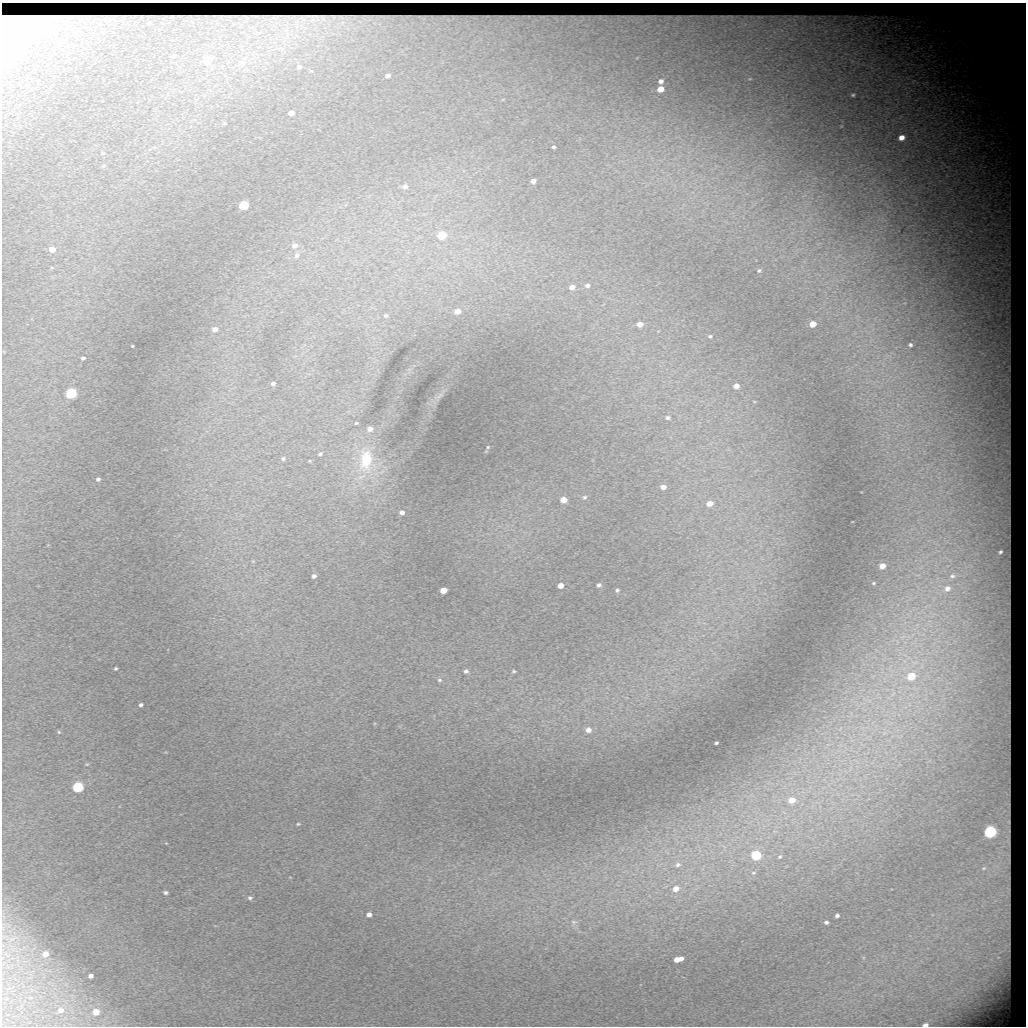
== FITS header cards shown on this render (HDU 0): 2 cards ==
NAXIS1  =                 1024 / length of data axis 1
NAXIS2  =                 1024 / length of data axis 2

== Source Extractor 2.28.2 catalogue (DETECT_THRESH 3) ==
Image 1024 x 1024 px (HDU 0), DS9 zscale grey, 1 PNG px = 1 image px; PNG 1028 x 1028 px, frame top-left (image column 1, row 1024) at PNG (2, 3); no overlay
Background 6660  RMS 22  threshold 65.2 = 3 sigma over >= 5 px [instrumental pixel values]
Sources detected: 102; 1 with non-positive FLUX_AUTO (blend fragments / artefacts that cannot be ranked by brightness) is not listed; the other 101 listed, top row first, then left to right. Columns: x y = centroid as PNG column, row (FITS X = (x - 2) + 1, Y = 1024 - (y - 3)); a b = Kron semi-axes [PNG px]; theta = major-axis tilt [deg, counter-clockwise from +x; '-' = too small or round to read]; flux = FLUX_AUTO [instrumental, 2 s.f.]
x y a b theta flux
149 23 3 2 - 1400
173 56 5 4 - 2900
207 60 5 5 - 50000
241 63 7 6 - 5300
299 67 5 5 - 3000
311 71 5 3 - 1300
388 76 5 4 - 5700
750 79 5 3 - 1400
661 81 5 4 - 6700
660 89 5 5 - 19000
853 95 4 3 - 2400
291 113 5 4 - 9300
224 123 4 3 - 1400
901 137 5 4 - 15000
554 147 3 3 - 2300
103 153 4 3 - 1800
103 166 5 3 - 1500
533 181 5 4 - 7700
405 186 6 5 - 5700
244 205 5 5 - 100000
442 235 6 5 - 74000
294 246 7 6 - 7500
52 249 5 5 - 13000
297 255 7 6 - 5200
52 268 5 3 - 1300
759 270 5 5 - 2400
587 285 7 6 - 5000
572 287 6 5 - 10000
457 311 6 5 - 13000
385 315 5 5 - 2100
640 324 6 5 - 11000
813 324 5 5 - 21000
215 329 5 4 - 8500
710 336 6 5 - 2600
910 345 4 3 - 2900
132 346 3 2 - 1400
83 358 4 3 - 3100
273 383 4 3 - 3800
736 386 5 4 - 9900
71 393 6 5 - 180000
440 395 14 5 45 6400
754 401 5 3 - 1200
668 418 6 5 - 3600
356 423 4 3 - 1600
370 429 8 7 - 8300
488 447 4 3 - 1500
320 454 5 4 - 2500
283 459 4 4 - 2400
366 460 38 21 88 100000
98 479 4 4 - 3500
663 487 6 5 - 8000
585 497 7 6 - 3400
564 500 5 5 - 20000
709 503 6 5 - 13000
402 512 5 5 - 5500
1000 552 4 3 - 2900
253 561 5 5 - 1900
882 566 5 5 - 15000
314 576 4 4 - 4500
952 576 10 7 6 7800
874 583 5 4 - 1900
560 585 5 4 - 13000
599 585 4 4 - 3800
947 588 11 9 28 13000
443 590 5 4 - 21000
617 590 4 3 - 2400
116 668 3 3 - 2100
466 671 5 4 - 3800
514 671 5 3 - 2000
911 676 6 5 - 41000
439 680 6 5 - 2700
141 705 4 3 - 3500
588 730 7 6 - 8500
59 732 5 5 - 2100
716 743 4 3 - 2200
87 764 5 3 - 1500
78 787 6 5 - 170000
792 800 7 6 - 20000
298 824 4 3 - 1800
990 832 6 5 - 380000
166 843 3 3 - 1000
756 855 6 5 - 130000
780 857 4 3 - 1900
678 865 10 8 13 9300
984 868 8 5 16 3400
753 873 6 4 2 1800
676 889 9 7 28 14000
165 893 5 3 - 3500
250 898 5 5 - 3300
369 914 6 5 - 6900
837 916 4 4 - 3900
574 922 9 5 -3 3900
826 922 4 4 - 3500
12 939 15 5 28 8500
45 954 6 6 - 11000
998 957 7 4 2 3100
678 959 9 4 14 19000
91 976 4 4 - 5000
61 1010 6 5 - 6900
96 1012 6 6 - 18000
925 1025 5 3 - 6800
At the frame edge (FLAGS 8, measured only in part): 1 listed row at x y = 925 1025
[1 non-positive-flux detection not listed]